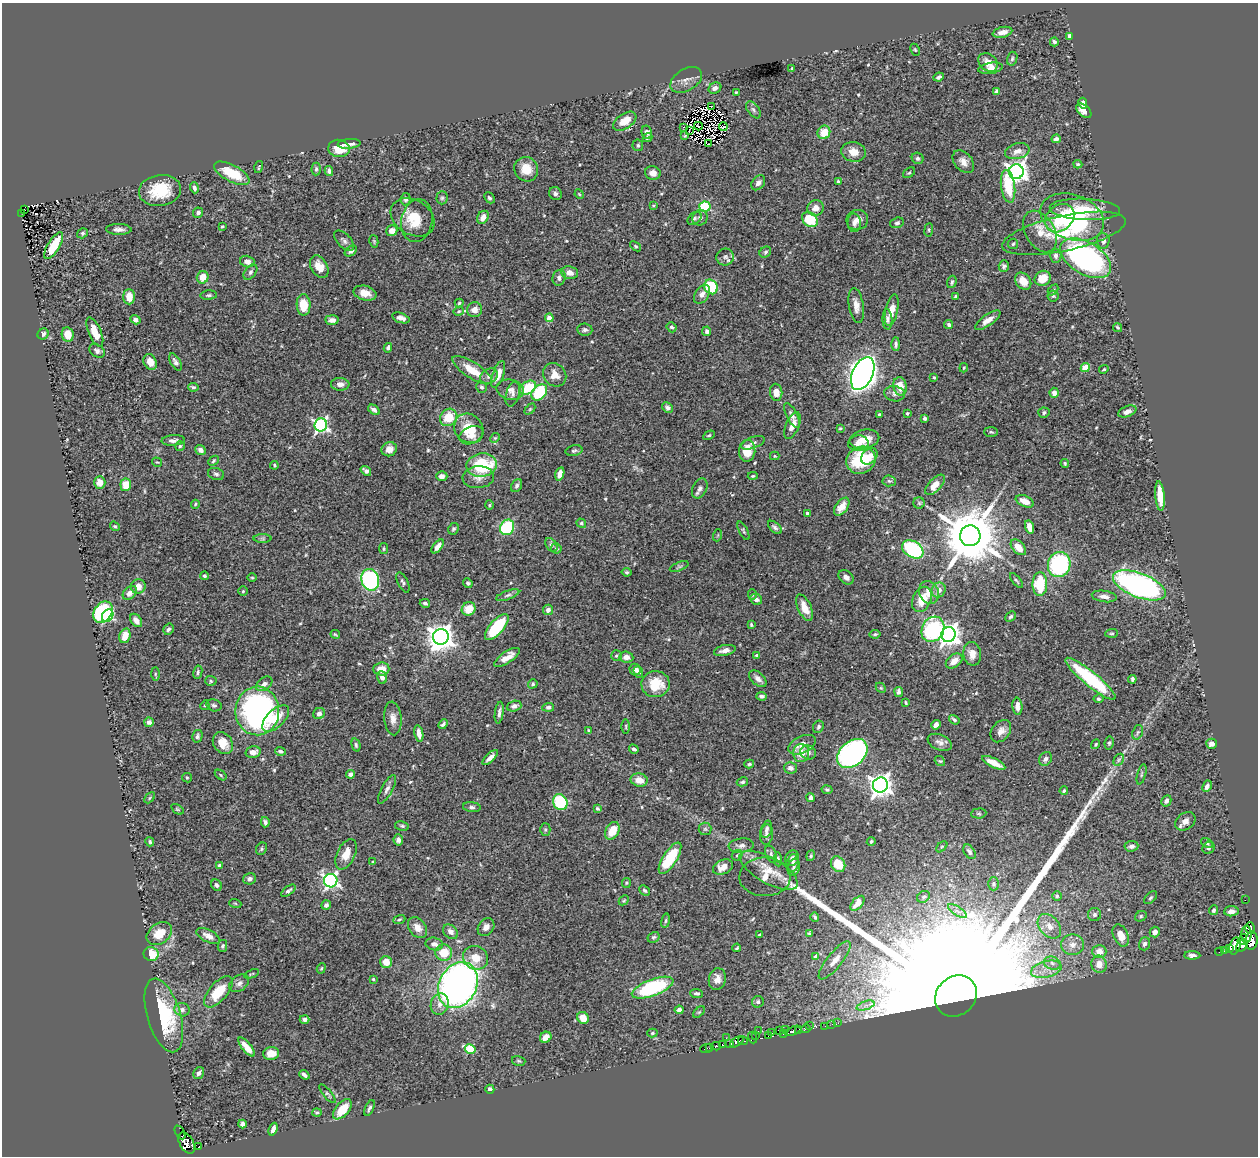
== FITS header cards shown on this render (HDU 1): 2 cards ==
NAXIS1  =                 1256
NAXIS2  =                 1154

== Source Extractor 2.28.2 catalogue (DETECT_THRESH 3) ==
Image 1256 x 1154 px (HDU 1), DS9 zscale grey, 1 PNG px = 1 image px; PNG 1260 x 1158 px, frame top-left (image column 1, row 1154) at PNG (2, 3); each listed source drawn as its Kron ellipse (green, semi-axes under 4 px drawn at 4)
Background 0.477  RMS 0.022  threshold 0.0664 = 3 sigma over >= 5 px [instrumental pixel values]
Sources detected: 574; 12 with non-positive FLUX_AUTO (blend fragments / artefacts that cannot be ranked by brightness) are neither listed nor drawn; of the other 562, the 500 brightest by FLUX_AUTO listed and drawn (62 fainter detections omitted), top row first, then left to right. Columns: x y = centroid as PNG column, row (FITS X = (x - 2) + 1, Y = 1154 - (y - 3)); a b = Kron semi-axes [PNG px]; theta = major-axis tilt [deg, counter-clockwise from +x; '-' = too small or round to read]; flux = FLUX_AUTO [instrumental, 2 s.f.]
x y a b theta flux
1002 32 10 5 14 9.8
1069 36 4 3 - 5.2
1054 42 4 3 - 3.6
915 50 6 4 -63 1.7
1012 59 7 5 73 2.9
988 62 11 8 -39 13
792 68 3 3 - 2.2
990 68 12 5 10 8.8
939 77 5 3 - 3.4
686 80 17 11 31 11
715 88 7 5 30 5.6
996 91 4 3 - 2.5
736 92 3 3 - 1.5
1083 103 5 4 - 7.5
712 107 3 3 - 2
753 110 10 5 -54 4.1
1084 111 9 5 -42 10
625 121 13 7 33 21
698 126 4 2 - 2.4
684 127 3 2 - 17
723 127 4 3 - 1.9
689 130 3 2 - 2.1
647 132 7 5 -75 7.7
824 132 7 6 - 26
685 136 3 3 - 2
647 137 5 4 - 2.6
1056 139 4 4 - 5
349 144 11 5 5 6.9
708 144 3 2 - 3.4
638 145 6 5 - 3.1
339 148 11 8 -5 34
1017 151 12 7 14 11
854 152 12 10 -9 15
918 158 6 5 - 3.2
963 162 13 8 -49 11
1078 164 4 3 - 2.1
259 167 6 3 73 1.7
316 169 6 4 89 2.5
526 169 12 11 - 24
329 171 5 4 - 3.7
1016 172 7 7 - 940
232 173 19 8 -28 45
653 173 8 6 -16 8.2
909 173 7 4 36 2.2
838 181 3 3 - 2.3
758 183 8 6 52 7
1008 186 16 7 -82 54
194 188 5 4 - 3.9
160 190 21 15 8 48
555 194 7 6 - 3.9
579 194 5 4 - 1.6
442 198 6 5 - 2.9
489 198 6 4 -48 3.3
406 199 6 5 - 4.8
653 205 4 3 - 1.6
705 207 5 5 - 82
816 208 8 7 - 11
1085 209 35 10 -3 46
24 210 4 2 - 16
21 213 3 2 - 6.6
198 213 5 5 - 4.3
413 217 23 17 -32 35
483 217 7 5 59 10
1072 217 33 22 -20 160
694 218 8 5 41 3.1
700 218 8 7 - 5
1060 218 16 12 40 48
810 219 8 6 -42 52
857 220 11 10 - 9.9
417 221 21 15 79 32
854 223 9 6 -86 5.7
897 223 7 5 17 3
222 226 3 3 - 1.8
119 229 13 5 -2 7.1
929 230 7 3 83 1.7
392 231 6 5 - 11
1040 231 22 14 -60 25
83 233 6 4 33 2.4
1064 233 63 17 12 80
344 241 12 6 -46 5.3
374 241 6 4 -76 1.8
1103 241 8 6 -85 5.9
1013 244 5 5 - 2.4
54 246 15 6 59 36
636 246 6 4 -39 2
351 251 7 4 36 3.9
765 252 6 5 - 2.8
1055 256 7 6 - 4.2
725 257 9 8 - 5.8
1086 258 28 16 -31 360
247 262 7 5 -16 8.2
1004 266 6 5 - 3.5
319 267 12 8 -60 17
250 272 9 5 53 4
569 273 8 6 -8 10
203 277 6 6 - 18
559 278 8 6 74 5.6
1043 278 8 7 - 22
1023 281 9 7 -52 17
952 282 6 4 72 2.7
711 287 7 6 - 92
1053 290 6 4 46 1.9
365 293 11 7 -13 15
702 294 10 6 57 8.4
209 295 8 4 5 2.9
955 296 4 3 - 1.8
1053 296 5 5 - 2.5
129 297 7 5 -88 19
459 303 4 4 - 1.7
304 305 11 7 -88 29
856 306 18 7 -81 12
475 310 7 7 - 10
892 310 16 6 77 17
459 311 5 4 - 2.1
401 318 9 5 -19 7.6
549 318 4 4 - 27
887 319 10 5 -88 4.8
135 320 5 4 - 6.8
332 320 6 5 - 7.2
988 320 15 5 35 10
949 325 5 4 - 3.5
672 327 5 4 - 3.3
1118 327 5 3 - 2.1
585 330 7 6 - 4.1
707 331 5 4 - 4.7
95 332 15 6 -66 28
43 334 6 5 - 4.7
68 335 7 6 - 21
896 344 7 3 -89 3.7
388 348 5 4 - 4.1
97 351 8 6 -33 4.5
150 362 8 6 -64 16
175 362 9 5 -59 4.7
964 368 5 3 - 1.6
1085 368 4 4 - 40
1104 369 5 4 - 1.8
472 370 23 8 -33 27
498 374 14 5 70 18
863 374 17 10 65 1400
555 375 12 11 - 16
489 376 9 7 30 5.9
934 377 3 2 - 1.7
340 384 9 6 -4 7.6
900 386 9 6 -78 21
193 387 5 4 - 3
481 387 6 5 - 3.3
528 388 9 6 34 52
510 390 14 10 -13 9.8
539 392 9 6 48 90
776 392 8 6 -83 13
1054 393 5 4 - 8.5
513 394 12 6 74 5.7
895 394 10 7 -9 5.9
667 408 6 5 - 4.1
530 409 6 4 45 2
374 410 6 4 -34 5.8
1127 411 9 5 20 7.4
907 413 3 3 - 2.2
1044 413 6 5 - 3.4
879 414 3 3 - 2
792 415 14 5 -62 6.1
449 417 9 8 - 33
925 418 4 3 - 3
321 425 6 6 - 350
792 425 14 6 66 14
469 428 15 13 -49 41
840 428 4 3 - 1.7
991 432 7 5 -3 2.5
471 435 12 8 21 11
709 435 6 4 29 2.1
495 438 5 4 - 1.9
864 439 15 9 12 21
173 440 12 5 3 5.9
753 443 12 5 21 5.2
858 443 10 8 3 9.4
180 446 5 5 - 2.3
389 449 8 7 - 9.7
201 450 5 4 - 7
574 451 8 5 12 3.3
747 451 10 8 87 28
775 456 4 4 - 1.6
869 456 9 6 46 14
861 460 15 13 26 67
213 461 6 4 43 2.2
157 462 5 4 - 1.7
1065 463 4 3 - 1.9
274 465 4 3 - 2
482 465 15 11 9 96
366 471 6 4 -37 5.3
216 474 8 6 -16 4
560 474 7 4 75 14
442 476 5 5 - 6.5
753 476 5 4 - 1.8
478 477 16 11 4 13
889 481 7 5 -4 2.9
100 482 6 5 - 13
126 485 6 5 - 25
935 485 12 6 47 20
517 486 7 5 58 3.5
700 489 10 7 64 6
1160 496 15 5 -85 27
1025 501 9 5 -24 15
919 503 6 5 - 2.6
195 504 4 4 - 1.7
489 505 5 4 - 1.8
842 507 10 6 52 16
807 513 3 3 - 2.7
581 523 5 4 - 2.8
115 526 5 4 - 2.2
507 527 8 6 61 120
775 527 8 4 -42 3.7
1029 527 7 4 -75 10
453 529 6 5 - 2.3
743 531 10 3 -63 2.5
718 535 6 4 71 1.5
970 536 10 10 - 12000
263 539 9 4 0 2.7
551 545 7 5 -53 3.3
438 546 8 4 50 12
1018 547 9 5 -47 19
556 548 5 5 - 2.9
383 549 5 4 - 2.2
913 549 11 8 -32 160
1059 565 12 11 - 190
679 567 10 4 22 2.9
627 572 5 4 - 2.5
204 576 4 4 - 2.6
846 577 8 6 -40 6.4
252 578 5 3 - 1.6
370 580 11 8 -72 250
1016 581 9 3 -52 2.3
403 582 11 5 -64 4.6
468 583 5 4 - 3.1
1040 584 12 7 89 59
1139 585 28 12 -21 430
138 586 7 7 - 11
939 590 8 6 57 10
243 591 5 5 - 2
929 592 12 9 -67 15
130 593 8 5 42 7.8
508 595 12 4 20 4.1
752 595 5 4 - 2
1104 596 12 5 -8 8.1
756 599 6 5 - 5
922 599 13 9 66 30
425 603 5 4 - 3.5
804 608 14 6 -65 18
469 609 7 6 - 27
548 610 5 5 - 6.3
103 612 11 8 57 120
108 616 7 5 57 170
1011 617 6 4 44 2.7
136 620 7 5 -53 8.1
751 624 4 3 - 1.8
497 627 16 6 49 91
168 629 6 5 - 3.1
933 629 13 11 61 140
1112 633 6 4 4 2
335 634 5 3 - 1.7
875 634 5 3 - 2.4
948 635 7 7 - 960
125 636 7 5 71 21
441 637 8 8 - 1600
725 650 11 5 12 9.7
972 654 12 9 -79 13
757 655 4 3 - 2.9
616 656 5 5 - 2.5
507 657 15 5 34 16
626 657 7 5 -5 9.4
954 661 9 6 38 12
381 669 8 6 4 17
635 669 6 5 - 5.6
198 672 7 4 81 3
638 672 6 4 -67 4.7
155 674 6 4 -89 2.4
382 677 6 4 -70 5.5
758 679 10 6 -43 7
1091 679 32 7 -39 120
1132 679 4 3 - 3.1
211 681 6 5 - 2.4
264 684 9 6 36 6.5
533 684 5 4 - 2.5
656 684 14 13 - 39
881 688 6 4 -44 1.9
899 692 5 4 - 3.8
762 696 5 3 - 3.8
1098 699 5 4 - 2.2
906 703 4 3 - 2
205 705 5 4 - 1.6
214 705 8 6 -16 3.9
514 706 7 5 18 5.8
1017 706 8 5 -86 9.1
548 707 6 4 4 4.1
257 711 24 22 -89 380
499 713 11 4 82 5.1
319 714 6 5 - 6
276 718 17 8 44 29
393 718 17 8 -85 12
954 720 6 3 -34 2.9
149 722 5 4 - 4.9
443 724 5 3 - 2.9
936 725 5 4 - 6.4
626 726 7 3 -90 1.8
818 727 6 5 - 3.1
589 731 4 2 - 1.8
1001 731 12 9 52 9.7
1138 732 7 5 71 2.8
419 733 8 4 -78 12
197 736 6 5 - 4.1
940 742 13 7 -22 7.1
223 743 12 9 -55 20
1109 743 6 4 80 2.6
1096 744 5 4 - 1.9
1211 744 5 5 - 9.1
356 745 7 4 -75 2.6
802 745 15 8 26 13
634 749 5 3 - 3.5
280 751 5 4 - 2.9
253 752 8 5 13 7.7
801 753 9 8 - 18
808 753 8 6 -15 6.3
852 753 17 12 41 340
490 757 10 4 43 7.3
1045 759 7 6 - 4.9
1119 760 6 4 60 2.5
940 761 5 4 - 1.7
994 763 12 4 -26 17
749 764 5 4 - 2.9
791 768 6 5 - 6.1
350 774 4 4 - 5.6
1142 774 10 3 75 2.6
221 775 7 4 -37 2.1
187 778 5 4 - 1.8
639 780 8 6 -13 16
742 782 6 4 10 2.9
880 785 7 7 - 1100
1207 786 6 4 62 5.3
387 789 16 5 61 6.6
827 790 5 4 - 2.5
1064 791 4 3 - 2
150 798 6 4 45 1.8
810 798 4 3 - 4.5
1166 801 6 4 61 4.6
560 802 8 7 - 84
472 807 9 5 -6 3.6
177 809 7 3 -35 1.6
597 809 4 3 - 2.4
979 813 8 5 5 2.4
1185 821 11 8 34 10
265 822 5 4 - 5
402 826 7 4 -10 2.6
705 829 6 6 - 3.5
766 829 9 5 74 4.7
545 830 6 5 - 2.3
612 831 9 6 59 27
766 835 10 6 84 5.7
398 840 5 4 - 5.5
871 841 4 3 - 2
150 842 5 4 - 2.6
1207 843 6 4 -34 3.2
741 845 12 7 6 7.6
1131 846 7 5 6 6.9
942 847 6 4 45 1.6
1209 848 6 5 - 3.4
261 849 6 5 - 2.8
969 852 8 5 -56 3.3
346 854 16 9 64 19
771 854 9 5 -65 3.4
737 855 6 4 42 2.2
811 856 5 4 - 2.2
670 858 18 7 58 68
792 858 8 7 - 5
778 859 7 4 -86 2.8
372 862 4 3 - 2.2
793 863 9 6 78 4.4
838 864 8 6 -58 33
219 866 4 4 - 5.8
723 867 10 7 23 17
794 867 9 6 74 4.6
769 870 32 13 -29 31
765 877 25 19 1 23
250 879 6 5 - 4.6
331 881 6 6 - 430
626 883 5 4 - 1.8
994 884 6 5 - 3.5
217 885 6 5 - 4.1
645 890 6 4 -43 2.6
288 891 8 4 38 3.2
1057 896 5 5 - 2.7
924 897 7 5 30 3.3
1151 898 8 4 45 2.6
624 900 6 4 45 2.1
1245 900 2 2 - 5
235 903 6 4 -19 1.6
857 903 9 5 47 14
326 905 5 4 - 4.7
1214 910 5 4 - 3.4
957 911 11 4 -33 5.8
1231 911 7 5 4 8.7
1095 915 6 6 - 4.3
1141 916 6 5 - 2.5
815 917 4 3 - 2.6
399 919 6 3 19 1.9
666 921 7 4 81 2.3
1049 926 14 10 -50 15
486 927 10 7 54 8.5
418 928 11 8 -52 12
1250 928 6 5 - 68
451 932 8 6 -40 6.8
1155 932 5 5 - 8.1
159 933 14 10 36 25
809 934 4 4 - 2.2
1246 934 8 5 -89 530
759 935 3 3 - 2.7
1121 935 11 7 -67 16
208 936 13 6 -26 11
654 937 6 5 - 2.7
1242 939 5 3 - 290
1251 941 9 6 84 780
434 944 9 6 -12 8.2
1144 944 6 5 - 4.5
1073 945 11 10 - 13
222 946 6 4 76 2.9
1235 946 9 5 75 610
1242 946 7 4 48 510
737 948 4 2 - 1.7
1229 949 4 3 - 53
1099 951 7 6 - 15
1225 951 3 2 - 13
1219 952 4 2 - 5.7
444 953 8 8 - 31
151 954 7 7 - 34
1192 955 8 4 -1 4.2
816 956 4 4 - 8.3
475 958 13 11 -24 22
835 960 23 7 51 15
386 962 6 6 - 18
1052 963 9 6 -19 6.4
1099 964 9 7 -79 15
321 968 5 4 - 1.9
1046 969 15 8 15 17
252 974 8 3 22 1.6
373 979 3 3 - 1.8
717 979 11 8 76 11
239 983 11 7 38 7.2
458 985 24 18 62 830
653 988 22 8 20 140
218 992 19 9 50 48
697 993 6 4 -6 3.3
956 996 22 19 41 330000
758 1002 6 5 - 4.5
440 1004 11 8 74 10
866 1005 9 4 19 5.1
182 1010 8 6 -15 6.6
679 1010 4 4 - 6.4
699 1012 7 4 44 1.9
164 1015 38 16 -74 110
583 1018 6 5 - 19
304 1019 5 4 - 5.1
838 1023 2 2 - 10
832 1024 2 2 - 11
809 1025 2 2 - 24
825 1026 2 2 - 12
806 1028 5 3 - 24
786 1029 3 2 - 34
798 1030 4 2 - 130
758 1031 2 2 - 3.5
779 1031 3 3 - 54
793 1031 9 3 21 230
652 1033 5 4 - 2.1
771 1033 3 2 - 40
783 1033 3 3 - 16
756 1036 3 2 - 3.8
768 1036 3 2 - 11
546 1037 6 5 - 15
753 1037 6 2 -72 110
726 1038 3 2 - 2.1
743 1041 5 2 - 330
737 1042 7 4 32 460
730 1044 4 3 - 220
723 1045 3 3 - 110
716 1046 4 3 - 220
247 1047 11 4 -51 14
706 1048 6 2 22 15
710 1048 3 3 - 34
470 1049 5 5 - 67
271 1053 8 6 10 16
519 1061 7 5 -15 2.4
199 1073 6 5 - 4.9
304 1075 5 3 - 4.5
490 1089 4 4 - 4.9
327 1094 11 4 -50 2.9
369 1108 8 3 66 3.4
342 1109 12 6 49 30
317 1112 4 4 - 2.4
243 1124 4 4 - 5.2
273 1129 7 4 69 6.6
180 1132 8 3 -60 17
187 1143 11 7 -61 110
199 1147 3 2 - 35
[62 fainter detections neither listed nor drawn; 12 non-positive-flux detections neither listed nor drawn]